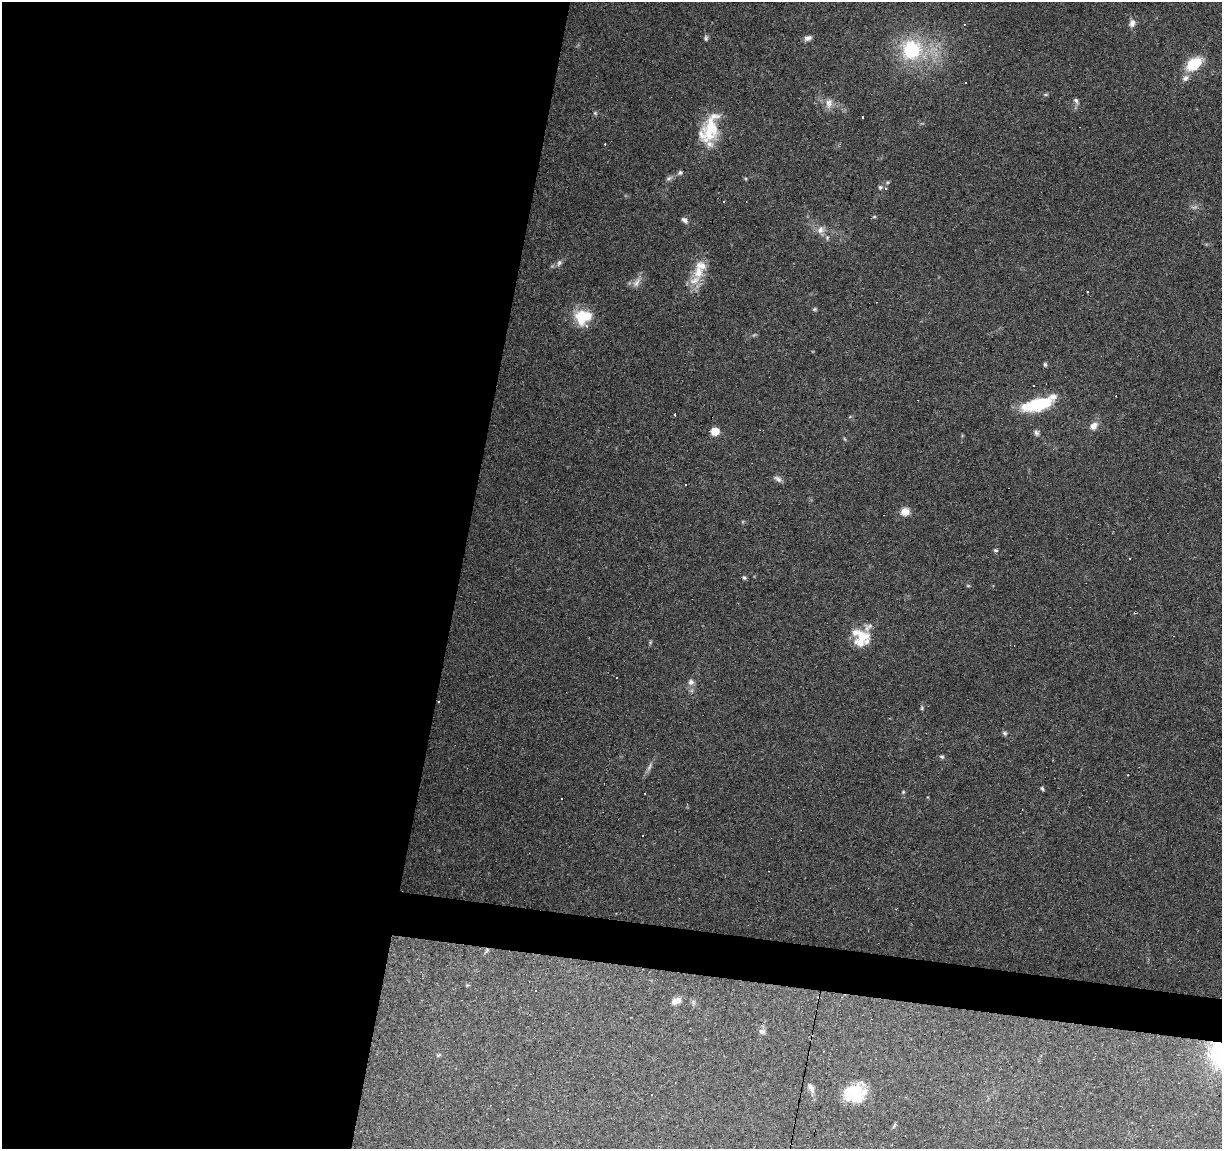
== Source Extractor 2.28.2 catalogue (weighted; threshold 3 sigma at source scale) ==
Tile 5 of 4 x 4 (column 1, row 2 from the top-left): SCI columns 7-1226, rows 2576-3722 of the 4885 x 5090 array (HDU 1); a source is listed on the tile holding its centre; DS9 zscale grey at full resolution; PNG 1224 x 1151 px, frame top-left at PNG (2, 2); no overlay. Shown black and unused: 40% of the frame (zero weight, under 3 of 6 exposures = <1% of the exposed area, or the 3 px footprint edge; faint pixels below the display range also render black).
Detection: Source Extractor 2.28.2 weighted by HDU 2 'WHT'; one run over the whole footprint, this tile lists its part. Background 0.0705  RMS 0.0045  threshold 0.0185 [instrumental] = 3 sigma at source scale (4.09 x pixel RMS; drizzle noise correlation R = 1.36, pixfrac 0.8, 0.0396/0.0396 arcsec/px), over >= 5 px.
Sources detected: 81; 1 too faint to see at this stretch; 16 cosmic-ray / hot-pixel residue — not listed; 10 inside a brighter listed object's ellipse — not listed separately; the other 54 listed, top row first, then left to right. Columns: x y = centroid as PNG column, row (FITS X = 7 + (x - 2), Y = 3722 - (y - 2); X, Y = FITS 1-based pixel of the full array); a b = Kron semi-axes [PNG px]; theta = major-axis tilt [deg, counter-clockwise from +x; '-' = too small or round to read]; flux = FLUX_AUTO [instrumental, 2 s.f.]
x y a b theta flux
1132 23 11 8 84 2.1
964 24 3 3 - 0.3
706 38 8 5 -90 0.8
808 38 9 6 13 1.6
911 50 26 25 - 27
1194 64 17 11 35 13
1185 78 10 8 40 1.9
965 82 2 2 - 0.4
1076 100 7 6 - 1.1
829 103 14 9 81 2.9
595 113 6 4 -45 0.56
863 117 3 2 - 0.44
710 129 39 20 68 18
605 144 3 2 - 0.66
680 172 7 6 - 0.89
669 178 9 6 30 1.2
880 187 5 5 - 0.74
724 202 3 2 - 0.35
874 217 6 3 19 0.43
684 220 9 5 -41 1.4
820 230 11 9 52 2.5
559 263 10 5 65 1.1
698 272 20 14 79 7.7
636 282 16 7 55 2.5
1088 292 3 3 - 0.79
814 309 6 5 - 0.6
581 316 19 16 33 9.3
1045 364 6 5 - 0.68
1038 404 29 11 14 27
675 414 3 2 - 0.74
1093 426 9 7 54 2.9
715 431 7 6 - 5.9
1036 433 8 6 -69 1.2
778 479 11 6 -38 1.5
685 485 3 2 - 0.51
905 511 10 9 - 3.8
995 550 6 4 -15 0.6
1130 558 2 2 - 0.33
744 578 5 4 - 0.72
862 638 22 18 58 11
616 677 3 2 - 0.37
691 682 8 7 - 1.6
1004 733 7 5 -27 0.8
942 757 7 5 -15 0.78
649 767 14 4 69 1.4
1042 788 5 4 - 0.61
903 792 5 4 - 0.49
561 799 3 2 - 0.32
487 950 9 4 54 0.91
676 1001 11 6 22 2.7
762 1032 9 7 -13 1.4
438 1055 7 4 44 0.57
811 1088 15 7 -63 1.9
855 1094 24 18 49 15
Overlapping masked pixels (flux is a lower limit): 2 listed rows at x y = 487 950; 855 1094